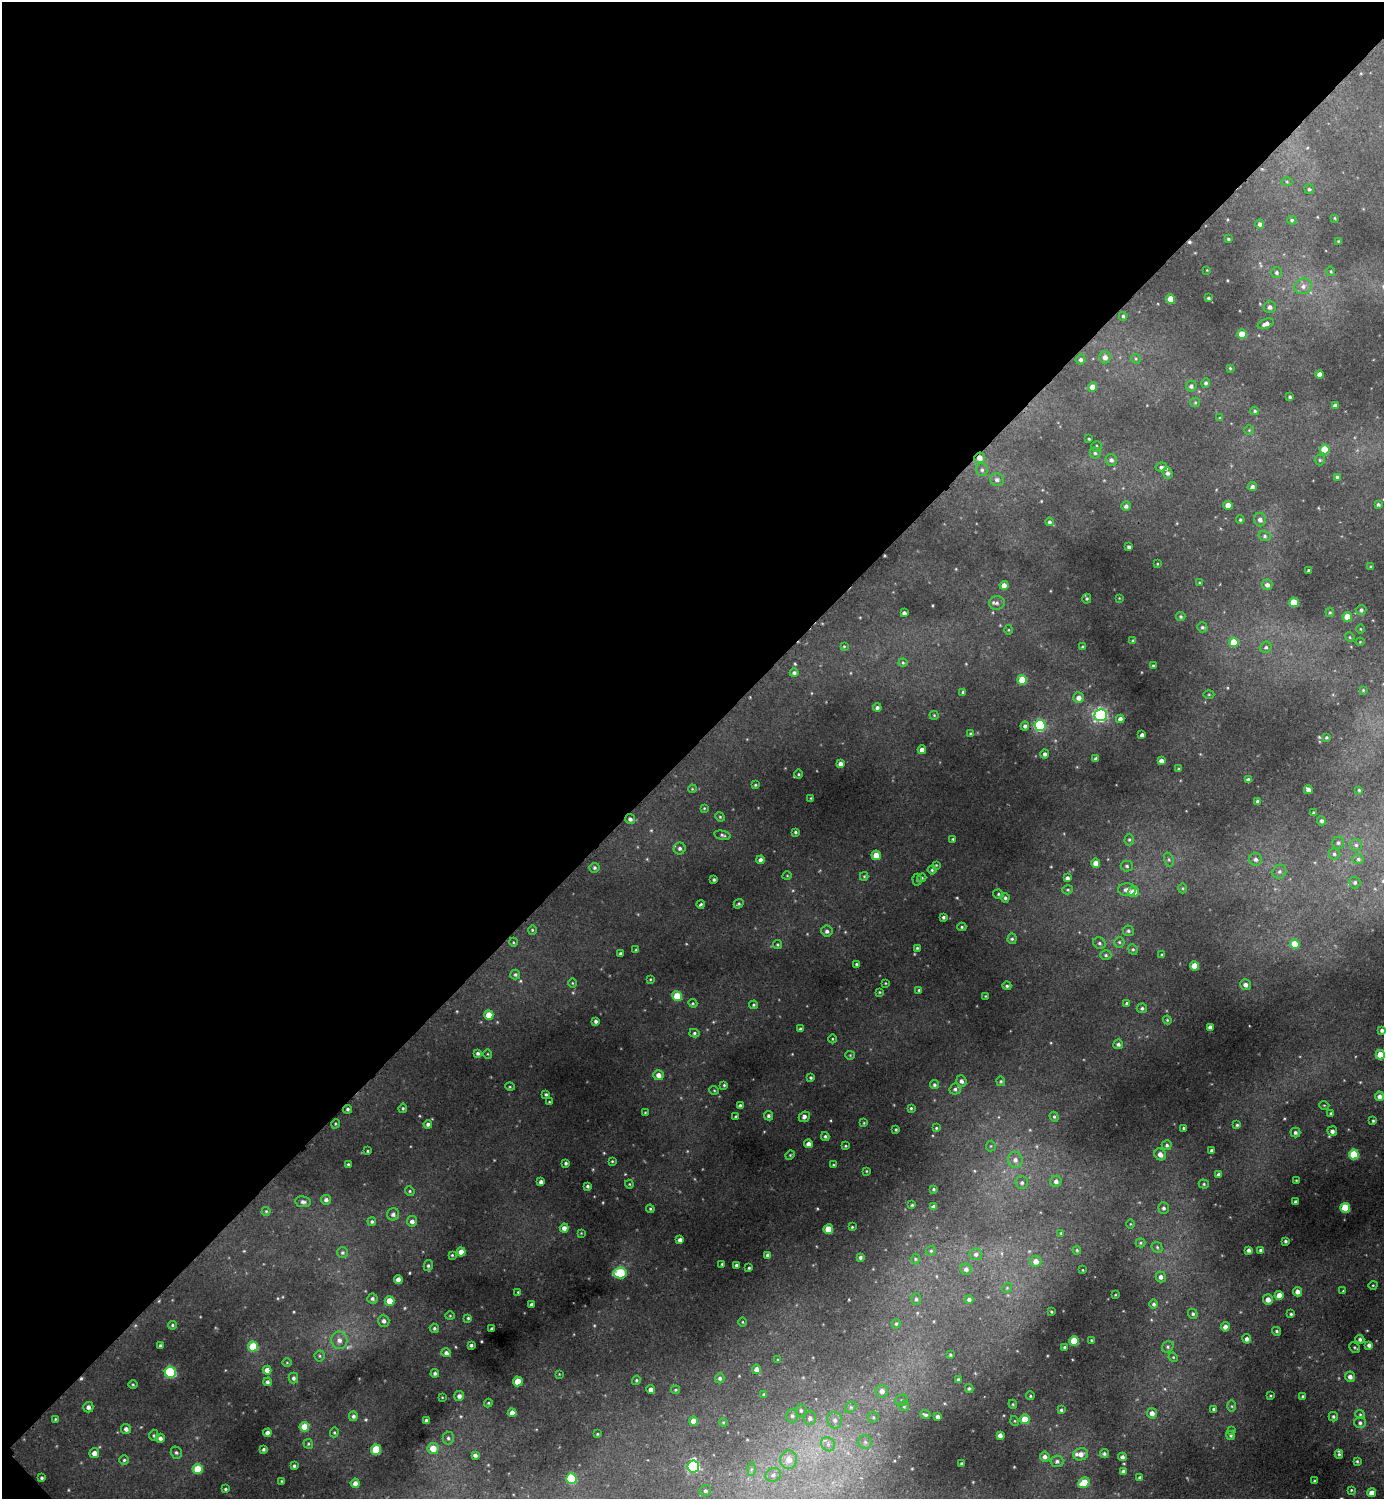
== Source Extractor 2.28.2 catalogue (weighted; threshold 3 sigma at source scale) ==
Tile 5 of 4 x 4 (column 1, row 2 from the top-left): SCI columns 164-1545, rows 2999-4495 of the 5996 x 5997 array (HDU 1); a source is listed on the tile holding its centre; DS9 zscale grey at full resolution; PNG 1386 x 1501 px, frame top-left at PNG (2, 2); each listed source drawn as its Kron ellipse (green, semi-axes under 4 px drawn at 4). Shown black and unused: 50% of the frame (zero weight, under 2 of 3 exposures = <1% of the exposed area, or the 3 px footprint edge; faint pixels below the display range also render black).
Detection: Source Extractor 2.28.2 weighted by HDU 2 'WHT'; one run over the whole footprint, this tile lists its part. Background 0.0504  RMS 0.0059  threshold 0.0267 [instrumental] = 3 sigma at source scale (4.5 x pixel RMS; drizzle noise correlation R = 1.50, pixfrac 1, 0.05/0.05 arcsec/px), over >= 5 px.
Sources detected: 445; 1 too faint to see at this stretch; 2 cosmic-ray / hot-pixel residue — neither listed nor drawn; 4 inside a brighter listed object's ellipse — not listed separately; the other 438 listed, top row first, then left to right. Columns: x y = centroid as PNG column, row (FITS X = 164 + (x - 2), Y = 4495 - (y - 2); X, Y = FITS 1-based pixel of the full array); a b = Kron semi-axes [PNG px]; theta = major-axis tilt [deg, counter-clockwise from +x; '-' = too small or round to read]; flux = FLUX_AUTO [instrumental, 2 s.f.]
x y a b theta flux
1287 181 5 4 - 0.75
1309 189 5 5 - 0.85
1335 218 3 2 - 0.51
1292 220 4 4 - 0.91
1260 224 5 4 - 1.8
1228 239 3 3 - 0.79
1338 241 2 2 - 0.45
1207 270 2 2 - 0.37
1331 271 5 4 - 0.64
1277 272 5 5 - 1.2
1303 286 9 7 17 3.3
1208 298 3 3 - 0.91
1171 299 4 4 - 12
1270 307 6 5 - 2.2
1123 316 4 4 - 1
1266 324 8 4 21 3.1
1242 334 5 4 - 14
1105 357 6 5 - 3.4
1136 359 5 4 - 0.74
1081 360 5 5 - 1.5
1230 368 3 3 - 0.57
1319 374 4 4 - 4.4
1206 383 5 4 - 1.3
1191 386 5 5 - 1.6
1093 387 4 4 - 6.8
1290 397 3 3 - 0.96
1195 402 5 4 - 0.71
1335 406 4 4 - 2.3
1255 411 4 3 - 0.91
1220 418 4 3 - 0.9
1249 430 4 4 - 0.62
1089 439 3 2 - 0.58
1096 446 5 5 - 0.98
1325 449 5 5 - 19
1095 453 5 5 - 1.2
980 458 5 5 - 4.3
1111 460 6 5 - 1.9
1320 460 5 5 - 0.87
1161 467 6 4 8 1.4
982 470 6 6 - 1.5
1168 473 6 4 -68 1.9
1337 477 4 4 - 1.4
997 480 7 6 - 2.3
1252 487 4 4 - 1.6
1378 504 4 4 - 1
1228 505 5 4 - 6.8
1126 506 5 5 - 1.6
1240 520 4 3 - 0.72
1260 520 7 6 - 2.6
1049 522 4 4 - 1.2
1265 536 6 5 - 1.2
1129 547 3 3 - 1.3
1157 564 3 2 - 0.43
1371 567 4 3 - 0.84
1308 570 3 3 - 0.8
1199 583 3 3 - 0.64
1004 585 4 4 - 4.8
1267 585 5 5 - 2.6
1119 598 2 2 - 0.37
1087 599 5 4 - 0.93
1294 602 5 4 - 16
997 603 8 7 - 2.2
1361 610 5 5 - 1.3
1330 612 5 4 - 0.74
904 613 4 4 - 1.8
1181 617 4 4 - 0.93
1347 617 5 5 - 8.1
1202 627 5 5 - 1.1
1360 629 5 3 - 0.56
1008 630 5 3 - 0.54
1350 637 5 4 - 0.65
1133 641 4 3 - 1.1
1234 642 5 5 - 15
1360 642 4 4 - 0.52
844 646 4 3 - 0.59
1083 647 4 3 - 0.68
1266 647 6 5 - 1.2
903 663 4 4 - 0.68
1153 666 3 3 - 0.58
794 673 4 4 - 1.5
1022 680 5 5 - 18
1363 690 4 4 - 0.71
963 692 4 3 - 1.1
1209 694 5 3 - 0.63
1079 698 5 5 - 3.6
877 708 4 4 - 1.4
934 715 4 4 - 0.65
1101 715 6 6 - 140
1120 719 4 4 - 2.8
1040 725 5 5 - 80
1025 726 4 4 - 1.6
970 734 3 3 - 0.79
1142 735 4 4 - 2.3
1326 737 3 3 - 0.72
922 750 4 4 - 4.2
1045 754 5 4 - 1.8
1096 759 4 4 - 2.1
1161 761 4 4 - 3.4
840 764 4 4 - 3
1179 769 4 3 - 0.9
799 774 4 3 - 0.6
1248 780 4 4 - 1.5
755 785 3 3 - 0.65
692 789 4 3 - 0.53
1308 790 4 4 - 2.8
1359 790 4 3 - 0.62
811 798 4 2 - 0.44
1258 801 4 3 - 1.4
704 808 4 4 - 0.54
1314 813 4 4 - 1.5
720 817 5 4 - 0.7
630 819 5 5 - 1.8
1322 821 4 4 - 1.5
795 832 4 3 - 0.9
722 835 8 4 -12 1.2
953 839 4 4 - 0.76
1129 840 6 4 89 1
1338 843 6 6 - 1.3
1356 845 6 6 - 1.3
680 848 6 6 - 1.6
1334 854 5 5 - 1.2
876 855 5 4 - 10
1169 859 7 4 -70 1.1
1255 859 6 6 - 2.1
1358 859 6 5 - 1.3
760 860 4 4 - 2.3
1096 863 4 4 - 5.1
936 865 4 3 - 0.49
1127 866 6 5 - 1.3
594 868 5 4 - 1.1
932 870 4 4 - 0.85
1279 872 7 6 - 1.9
787 876 4 3 - 0.47
864 876 4 4 - 0.69
922 878 5 4 - 0.79
1067 878 4 4 - 1.9
714 879 3 3 - 0.99
917 880 6 4 -88 0.95
1355 882 6 5 - 1.3
1183 888 5 3 - 0.58
1068 890 5 4 - 0.83
1127 890 9 6 -2 3.8
1133 892 5 5 - 7.8
998 894 5 4 - 0.97
1005 898 5 4 - 1.2
701 904 4 3 - 0.83
739 904 5 4 - 0.84
943 917 3 3 - 1.2
962 927 4 4 - 0.84
532 930 4 4 - 0.65
827 931 5 5 - 1.7
1128 931 5 5 - 1.3
1012 939 5 4 - 1.1
513 942 4 3 - 0.59
1119 942 5 5 - 1
1099 943 7 5 -32 1.4
1295 944 5 4 - 12
777 945 4 4 - 0.87
917 948 3 3 - 0.73
1133 949 5 4 - 0.91
636 950 3 3 - 0.79
621 954 3 3 - 1.4
1106 955 5 5 - 1.1
1162 955 4 3 - 0.96
856 964 3 3 - 0.64
1194 966 4 4 - 13
515 974 5 5 - 1.2
650 979 3 3 - 0.55
572 983 5 3 - 0.51
885 983 4 2 - 0.45
1245 985 5 5 - 2.4
1007 986 4 4 - 1
919 990 4 4 - 0.77
879 992 4 4 - 0.6
677 996 5 5 - 19
985 996 3 2 - 0.42
693 1003 4 4 - 0.66
1127 1003 4 4 - 1.1
754 1005 4 3 - 0.73
1142 1008 5 5 - 1.2
489 1015 4 4 - 8.6
1167 1020 4 4 - 0.67
596 1021 4 3 - 1.6
1210 1027 4 4 - 2.1
800 1029 4 3 - 1
1382 1030 4 4 - 1.8
694 1033 5 4 - 0.99
832 1039 4 3 - 0.55
1118 1044 5 4 - 1.6
478 1053 4 4 - 1.3
488 1054 5 3 - 0.53
850 1055 5 4 - 0.64
1380 1055 5 4 - 11
659 1075 5 5 - 3.6
811 1078 4 4 - 0.77
961 1081 5 5 - 2.2
1001 1081 5 4 - 0.78
724 1085 3 3 - 0.69
934 1085 4 4 - 1.3
510 1087 5 3 - 0.61
955 1089 6 5 - 1.5
714 1090 5 3 - 0.54
546 1094 3 3 - 0.97
1379 1096 5 4 - 2.6
549 1102 3 3 - 0.49
1324 1105 5 3 - 0.51
740 1106 4 3 - 1.5
403 1108 5 3 - 0.88
911 1108 3 3 - 0.8
348 1109 4 4 - 1.3
645 1113 3 3 - 0.55
1331 1113 4 3 - 0.74
768 1116 5 4 - 1.3
736 1117 3 3 - 0.92
804 1117 6 5 - 1.8
1054 1117 5 4 - 0.85
1373 1121 4 3 - 0.74
864 1123 4 3 - 0.47
335 1124 5 3 - 0.62
428 1124 4 4 - 1.6
1237 1125 4 4 - 0.9
936 1128 4 3 - 0.67
1184 1128 3 3 - 0.89
896 1130 3 2 - 0.67
1332 1131 5 5 - 2.3
1295 1132 5 5 - 1.6
825 1136 4 3 - 0.97
808 1144 4 4 - 3.2
1167 1145 5 5 - 1.3
845 1146 3 3 - 0.58
991 1146 5 5 - 0.83
1211 1150 3 3 - 1.1
368 1151 3 3 - 0.65
1160 1154 6 5 - 3.6
1354 1154 5 5 - 29
790 1155 5 4 - 0.64
1015 1160 8 7 - 3
612 1161 4 3 - 0.61
566 1163 3 3 - 1.1
348 1164 3 3 - 0.79
833 1165 4 3 - 0.62
866 1171 3 2 - 0.49
1218 1174 4 4 - 1.2
1296 1180 3 2 - 0.37
1056 1181 6 5 - 2.2
541 1182 4 3 - 1.8
1022 1183 6 6 - 1.7
629 1184 4 4 - 0.56
1204 1184 5 4 - 0.93
587 1186 3 3 - 1.1
934 1189 4 3 - 0.83
410 1191 5 4 - 0.87
326 1200 5 5 - 1.8
303 1202 8 5 -8 1.9
1295 1202 3 3 - 1.1
912 1205 3 3 - 0.77
933 1207 4 4 - 2.5
1164 1208 5 5 - 1.4
1345 1208 5 5 - 23
650 1209 4 3 - 0.73
266 1211 4 4 - 0.68
393 1214 6 6 - 2
372 1221 4 4 - 1.1
412 1221 5 5 - 2.3
1130 1224 4 3 - 0.46
852 1227 3 3 - 0.62
564 1228 4 4 - 3.3
828 1229 5 5 - 13
581 1233 3 3 - 0.4
1061 1233 4 4 - 0.61
680 1240 4 4 - 2.4
1285 1241 3 3 - 1.2
1141 1243 5 4 - 0.78
1157 1247 6 5 - 1
1077 1250 4 3 - 0.7
1249 1250 4 4 - 1.8
1261 1250 4 4 - 1.6
931 1251 5 4 - 0.89
461 1252 4 4 - 7.1
342 1253 5 5 - 1.2
976 1254 6 6 - 1.9
452 1255 3 3 - 0.6
768 1255 4 4 - 2.6
860 1257 3 3 - 1.2
915 1259 5 3 - 0.73
1036 1261 5 5 - 4.5
722 1264 3 3 - 0.78
736 1265 3 3 - 1.4
428 1266 5 4 - 1.1
749 1268 3 3 - 0.76
966 1269 6 5 - 2
1083 1270 3 2 - 0.35
620 1273 6 5 - 40
1161 1277 5 5 - 2.4
398 1279 4 4 - 3.9
1373 1285 4 3 - 0.51
1007 1288 5 4 - 0.78
1343 1291 4 3 - 0.54
518 1292 3 2 - 0.57
1297 1292 5 4 - 3.4
1115 1295 2 2 - 0.43
1279 1295 4 4 - 6.8
372 1299 5 5 - 1.5
916 1299 6 5 - 1.2
969 1299 4 4 - 1.5
1268 1299 5 5 - 4
389 1301 5 5 - 8.7
1154 1304 4 4 - 1.2
532 1305 4 3 - 1.7
1051 1312 3 3 - 0.67
1193 1314 5 4 - 1.2
1291 1314 4 4 - 1
450 1316 4 4 - 0.59
468 1318 4 4 - 0.71
384 1321 6 5 - 2.2
742 1322 5 3 - 0.61
896 1324 5 4 - 0.8
172 1325 4 4 - 0.83
1225 1327 5 4 - 3.2
434 1328 5 4 - 0.99
492 1329 3 3 - 1.1
1276 1331 4 4 - 0.93
1247 1339 4 4 - 2.3
1360 1339 4 4 - 1.5
339 1340 8 8 - 3.8
1091 1340 3 3 - 0.55
1074 1341 5 5 - 21
471 1345 3 3 - 1.1
1369 1345 4 4 - 1.9
160 1346 3 3 - 1.2
253 1347 5 5 - 22
1065 1347 3 3 - 1.6
1168 1347 6 5 - 1.1
1354 1347 6 4 -42 0.87
446 1353 5 4 - 1.7
950 1355 3 3 - 0.71
320 1356 5 5 - 0.95
1173 1357 5 4 - 0.64
778 1360 4 3 - 0.54
287 1363 5 3 - 0.53
757 1369 5 4 - 3.1
267 1370 4 4 - 4.2
170 1372 5 5 - 65
435 1373 4 4 - 1.4
559 1374 2 2 - 0.4
1350 1377 5 5 - 2.7
293 1378 5 4 - 1.6
720 1378 5 4 - 1.4
636 1380 5 4 - 0.88
958 1380 4 3 - 1
518 1381 5 5 - 10
267 1382 4 4 - 1.5
133 1385 5 3 - 0.65
969 1388 4 3 - 0.91
651 1390 4 4 - 3.3
676 1390 4 3 - 0.63
882 1391 6 6 - 3.6
764 1394 3 3 - 0.8
459 1396 5 5 - 2.4
1030 1396 4 3 - 0.78
1270 1396 3 2 - 0.53
1303 1396 3 3 - 0.71
442 1397 3 2 - 0.43
901 1400 6 5 - 1.3
488 1403 4 3 - 0.66
1013 1404 4 4 - 0.62
904 1406 5 5 - 0.87
1232 1406 6 4 -89 0.78
88 1407 5 5 - 2.1
851 1407 6 4 43 1.3
1214 1409 4 4 - 1.4
801 1410 6 5 - 1.3
1061 1410 4 3 - 1.1
512 1413 4 4 - 4.7
1152 1413 5 5 - 3.6
1360 1414 5 4 - 0.81
925 1415 5 3 - 1.2
353 1416 5 4 - 1.5
792 1416 6 6 - 1.5
873 1417 6 5 - 1
938 1417 4 3 - 2
1333 1417 5 4 - 1.1
810 1418 7 6 - 2
55 1419 4 3 - 0.61
1025 1419 5 5 - 12
426 1420 3 3 - 1.5
835 1420 8 7 - 2.8
693 1421 4 4 - 5.1
1015 1421 5 3 - 0.51
723 1422 4 3 - 0.54
1360 1423 6 5 - 1.6
304 1427 5 5 - 11
126 1429 5 4 - 2.3
1232 1431 4 3 - 0.7
334 1432 5 4 - 0.74
267 1433 4 4 - 3.1
597 1434 3 3 - 0.52
154 1435 5 4 - 0.98
1000 1435 4 4 - 2.7
1231 1435 4 4 - 1.1
160 1438 4 4 - 2.1
448 1438 6 5 - 1.4
865 1442 7 6 - 1.9
308 1444 5 4 - 0.87
828 1444 8 6 -46 2.5
433 1448 5 5 - 10
263 1449 4 3 - 1.1
376 1450 5 5 - 28
94 1453 5 5 - 3.7
176 1453 6 5 - 1.3
1104 1453 4 4 - 1.3
1080 1454 7 6 - 3.7
1339 1454 4 4 - 0.84
475 1455 4 4 - 1.8
1045 1457 5 5 - 2.2
1122 1457 4 4 - 1.9
124 1460 4 4 - 0.95
789 1460 9 8 - 6
1057 1461 6 5 - 1.7
1357 1461 4 4 - 0.83
961 1463 3 2 - 0.66
294 1466 4 3 - 1
693 1467 6 5 - 82
198 1469 5 5 - 17
751 1469 6 4 88 1.2
1123 1471 4 4 - 1.9
773 1475 8 6 28 2.5
1140 1477 4 4 - 1.2
42 1478 3 3 - 1.1
571 1479 5 5 - 38
281 1481 4 3 - 0.51
1314 1481 3 3 - 0.84
1084 1482 6 5 - 14
355 1483 4 4 - 3.1
225 1489 4 3 - 0.84
1351 1490 4 3 - 0.57
705 1491 6 5 - 1.2
1372 1493 4 4 - 5.1
Overlapping masked pixels (flux is a lower limit): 1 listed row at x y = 980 458
Isophote crosses this tile's border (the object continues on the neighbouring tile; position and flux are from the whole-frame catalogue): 1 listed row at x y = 1382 1030